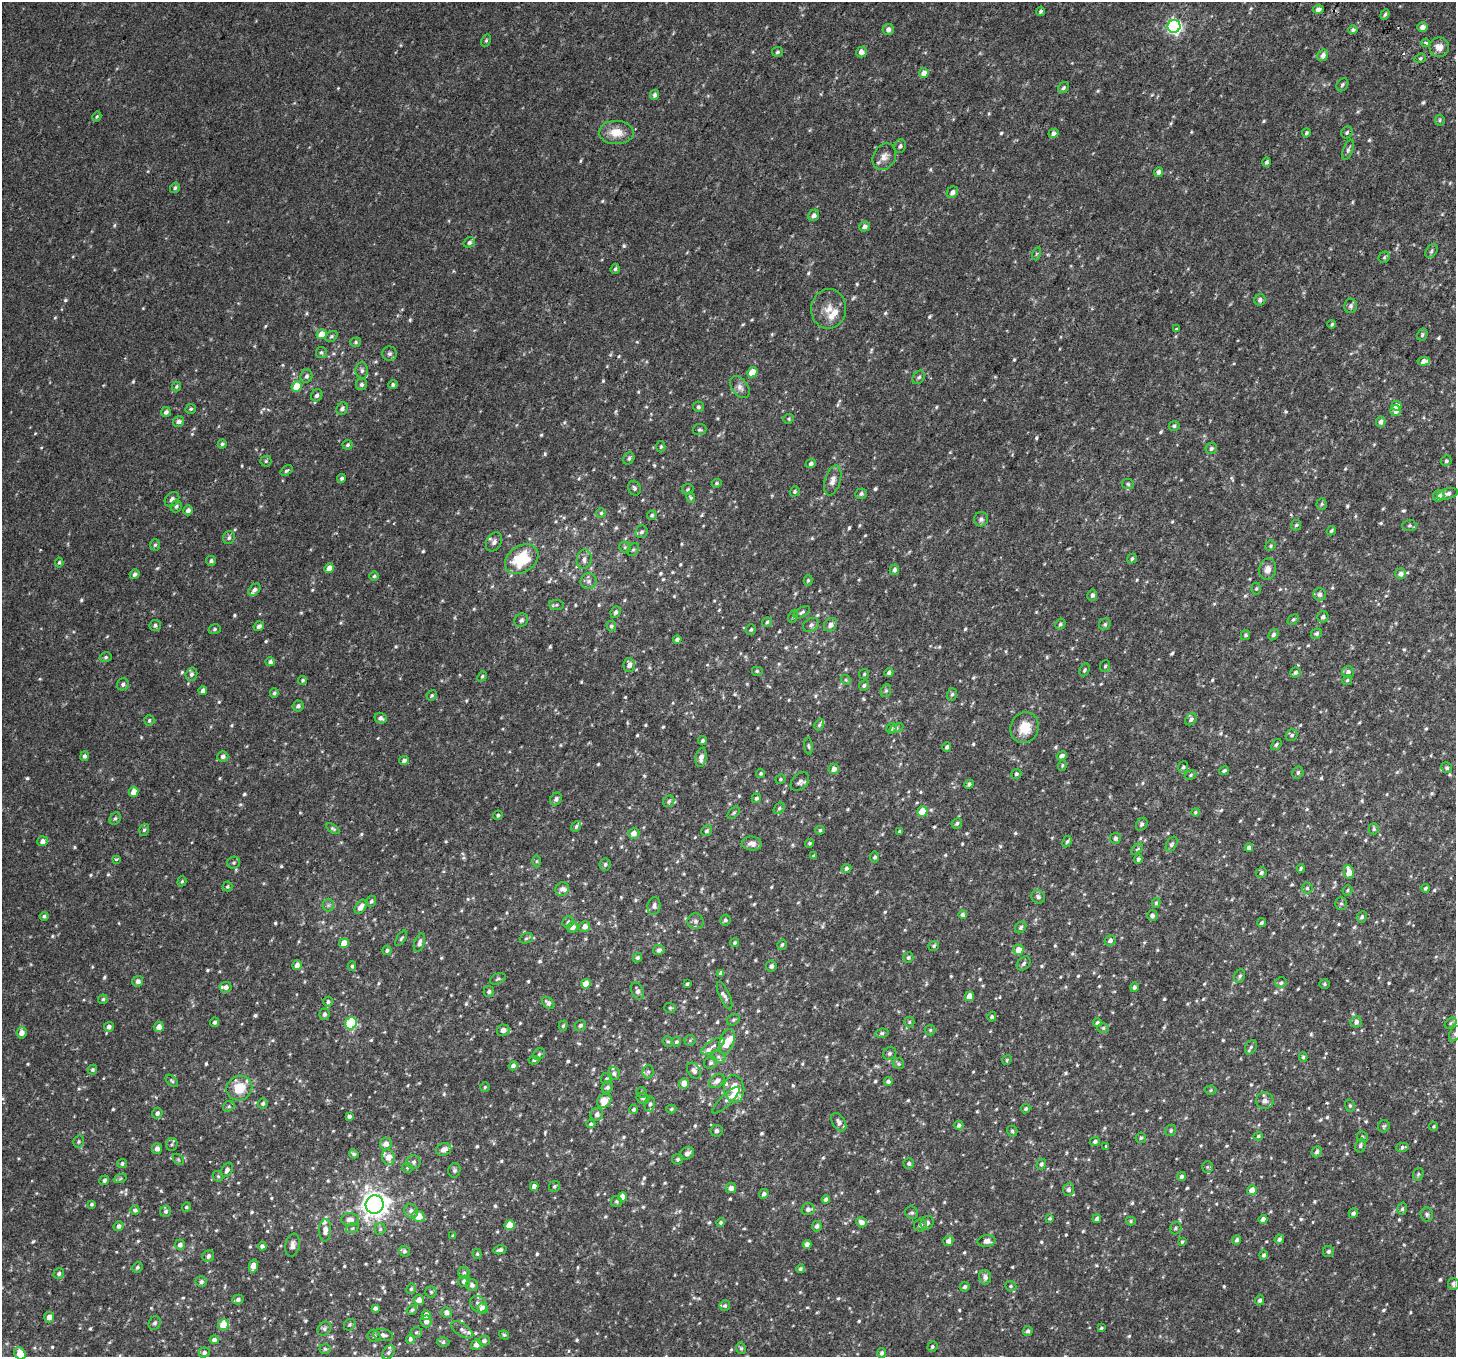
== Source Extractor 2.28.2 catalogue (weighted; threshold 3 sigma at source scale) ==
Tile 10 of 4 x 4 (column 2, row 3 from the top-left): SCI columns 1531-2984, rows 1666-3020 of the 5977 x 6104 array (HDU 1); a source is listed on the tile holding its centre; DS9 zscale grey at full resolution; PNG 1458 x 1359 px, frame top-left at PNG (2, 2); each listed source drawn as its Kron ellipse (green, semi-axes under 4 px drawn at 4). Shown black and unused: <1% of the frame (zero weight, under 2 of 3 exposures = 6% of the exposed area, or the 3 px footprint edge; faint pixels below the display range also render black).
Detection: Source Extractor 2.28.2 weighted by HDU 2 'WHT'; one run over the whole footprint, this tile lists its part. Background 0.0187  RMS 0.0068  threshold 0.0308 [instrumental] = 3 sigma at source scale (4.5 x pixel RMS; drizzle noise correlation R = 1.50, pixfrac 1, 0.0396/0.0396 arcsec/px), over >= 5 px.
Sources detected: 924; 1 cosmic-ray / hot-pixel residue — neither listed nor drawn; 25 inside a brighter listed object's ellipse — not listed separately; of the other 898, all 500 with FLUX_AUTO >= 0.917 (the completeness limit of this list) listed and drawn (398 fainter detections not listed), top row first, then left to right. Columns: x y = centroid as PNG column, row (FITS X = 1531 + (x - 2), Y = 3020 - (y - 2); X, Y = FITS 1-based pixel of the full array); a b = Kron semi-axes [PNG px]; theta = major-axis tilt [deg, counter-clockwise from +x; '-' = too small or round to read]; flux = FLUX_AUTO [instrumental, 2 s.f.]
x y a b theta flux
1318 9 5 4 - 2.9
1041 11 4 4 - 1.6
1385 14 5 4 - 1.2
1174 26 6 6 - 150
1423 27 5 4 - 3
888 30 6 5 - 3.1
1353 30 4 4 - 1.6
486 40 6 4 64 1
1426 43 4 3 - 1.2
1439 47 10 10 - 5
777 52 5 5 - 1.2
861 52 5 5 - 3.5
1323 55 6 5 - 3.7
1420 58 6 4 21 1.2
924 73 5 4 - 5.1
1342 85 7 5 57 1.4
1063 88 6 5 - 1.5
655 95 5 4 - 1.8
97 116 5 4 - 0.96
1440 120 5 5 - 1
616 132 17 11 -2 9.5
1347 132 6 5 - 1.2
1053 133 5 4 - 2.8
1306 133 4 3 - 1.1
900 146 7 5 64 1.6
1348 150 10 5 69 1.9
884 157 14 11 59 5
1267 162 4 4 - 1.5
1158 172 5 4 - 2
175 188 6 4 58 1.2
952 192 6 5 - 2.8
814 215 6 5 - 2.2
864 227 5 5 - 2.8
469 242 6 5 - 1.6
1431 251 8 5 56 1.3
1036 254 7 4 71 0.95
1384 257 6 5 - 1
615 269 5 4 - 1.1
1260 300 6 5 - 2.1
1351 306 7 6 - 1.7
829 309 20 17 86 9
1332 324 4 3 - 0.96
1176 329 3 3 - 1.4
322 334 5 4 - 8.1
1422 335 6 5 - 1.1
331 336 6 5 - 1.2
356 342 5 4 - 1.1
321 352 5 5 - 1.2
390 354 7 7 - 1.8
1424 361 6 4 6 4
362 370 8 6 -87 2.1
752 372 5 5 - 9.9
306 376 7 5 69 1.7
919 377 7 5 50 1.5
362 384 5 5 - 1.6
393 385 5 4 - 1.6
176 386 5 4 - 1.1
297 386 5 5 - 17
740 387 12 8 -53 3
317 395 6 5 - 2.1
1396 406 5 5 - 4.4
698 407 5 5 - 1.3
191 409 5 5 - 1
342 409 6 5 - 1.9
1396 411 5 5 - 3.9
166 412 5 4 - 2.1
789 419 5 5 - 0.97
179 422 6 5 - 2.6
1381 422 5 5 - 2.4
1174 426 5 4 - 1.2
700 430 7 5 8 1.1
222 444 4 4 - 1.3
348 445 5 5 - 1.2
661 447 5 4 - 1
1211 448 6 5 - 1.7
629 458 6 5 - 1.3
266 461 5 5 - 1
1446 461 5 5 - 1.1
811 464 5 4 - 1.6
286 471 6 4 37 1.2
342 478 4 4 - 1.6
833 480 15 8 73 4.1
717 483 5 4 - 0.92
1128 484 6 5 - 1.1
634 488 7 6 - 1.5
687 489 6 5 - 1.1
795 491 5 4 - 1.1
861 494 6 5 - 1.5
1447 494 10 5 16 2.2
1439 496 6 5 - 4.2
691 497 5 4 - 0.93
172 499 8 6 48 2.7
1322 504 5 5 - 1
176 506 6 5 - 1.5
188 510 5 4 - 2.6
601 513 5 5 - 0.95
652 515 5 4 - 1.1
981 519 7 7 - 2
1296 525 5 5 - 1
1409 525 7 5 1 1.3
1331 531 5 4 - 1.1
641 532 6 6 - 1.5
229 538 6 5 - 1.5
494 542 10 7 62 2.6
155 545 5 5 - 0.97
1270 546 5 5 - 0.99
625 547 6 5 - 1.1
633 549 7 5 48 1.2
522 559 18 13 34 28
584 559 10 7 80 2.8
1132 559 5 4 - 1.1
211 561 5 5 - 1.4
59 562 5 4 - 0.98
329 568 5 4 - 5.9
1268 569 11 8 79 4
894 570 5 5 - 1.9
135 574 5 4 - 1.8
1401 574 5 5 - 2.4
374 576 5 4 - 1.1
808 580 5 4 - 0.97
588 581 8 8 - 2.2
1256 589 6 4 88 1
254 590 7 5 46 2
1320 594 6 6 - 2.3
1092 595 5 5 - 1.8
556 605 7 5 -5 1.2
616 612 6 5 - 1.7
802 612 9 5 31 1.4
793 616 6 4 63 0.98
1323 617 6 5 - 2
1293 619 6 4 47 1.1
521 620 7 6 - 1.7
767 622 5 4 - 1
1060 624 6 5 - 1.3
1105 624 6 5 - 1.3
155 625 6 5 - 1.5
811 625 8 6 28 1.8
830 625 7 6 - 3.3
259 626 5 4 - 2
611 626 5 4 - 1.2
215 629 6 5 - 0.96
751 630 5 5 - 1
1316 634 6 5 - 1.4
1246 635 5 4 - 1
1273 635 6 4 56 1.4
677 639 4 4 - 1.6
106 657 6 5 - 1.1
270 662 5 4 - 1.8
629 665 7 5 -86 3.3
1105 666 6 5 - 1.2
1084 670 7 4 65 1.1
757 671 6 5 - 0.92
889 672 4 4 - 1.5
1295 672 5 5 - 1.6
1348 672 6 6 - 2.5
191 674 7 5 73 1.9
864 674 5 5 - 0.92
482 676 5 4 - 1
303 680 5 4 - 1.2
846 680 5 4 - 0.95
1347 680 5 4 - 0.92
123 684 6 5 - 1.8
864 685 5 5 - 1.3
203 690 4 4 - 2.5
886 691 6 5 - 1.1
274 693 5 4 - 1.1
952 694 6 5 - 1.3
432 695 5 5 - 1
298 706 5 5 - 1.8
381 718 6 5 - 2.1
1191 719 6 5 - 1.9
149 720 5 5 - 1.2
819 725 6 4 60 0.95
891 728 5 5 - 1.4
896 728 7 4 25 1.1
1025 728 16 14 65 12
1292 735 6 5 - 1.4
702 741 4 3 - 1.1
1276 744 6 4 52 1.2
809 746 8 4 -85 1
947 747 4 4 - 1.3
84 756 5 4 - 1.8
223 756 5 5 - 1.8
1062 756 5 4 - 2.4
701 757 10 5 81 3.6
404 760 5 4 - 1.9
1062 765 5 4 - 0.93
1183 767 6 5 - 1.1
1447 768 6 5 - 1.3
834 769 5 5 - 3.4
1224 771 5 4 - 1.2
1298 772 6 5 - 1.4
761 773 5 4 - 1.2
1016 774 5 4 - 1.2
1191 775 6 4 28 0.93
781 779 5 4 - 0.95
800 781 11 7 46 2.3
969 784 5 4 - 1.6
134 792 5 4 - 5.5
756 798 5 4 - 1.6
556 799 7 5 56 1.9
669 801 6 5 - 1.3
779 808 6 4 50 1.2
922 812 5 5 - 11
1195 812 4 4 - 0.96
734 813 7 4 45 1
498 815 5 4 - 1.3
115 819 6 5 - 1.3
957 824 5 5 - 1.3
1142 824 7 5 56 1.6
576 826 6 4 51 1.2
333 828 7 4 -32 1.1
1374 829 5 5 - 1.2
144 830 6 4 72 1.2
820 830 4 4 - 0.92
707 831 6 5 - 1.3
900 832 4 3 - 1.2
634 833 6 5 - 3.4
1115 838 5 5 - 1.6
42 841 5 5 - 2.9
1067 841 6 4 61 1.1
809 843 4 4 - 0.92
752 844 10 7 -6 3.7
1172 844 8 5 59 1.3
1249 848 4 4 - 2.9
1137 849 7 4 44 0.97
813 856 4 3 - 0.97
875 857 5 4 - 1.3
116 859 3 3 - 2.1
1138 859 5 4 - 1.3
536 861 6 4 89 0.98
234 863 6 6 - 1.3
605 864 6 5 - 1.5
846 868 5 4 - 1.8
1301 868 4 3 - 0.95
1261 872 5 5 - 1.4
1349 872 7 5 -80 6.6
182 881 5 4 - 0.96
227 886 5 5 - 0.95
1307 888 5 5 - 1.2
1425 888 4 3 - 1.2
562 889 7 6 - 2.5
1348 890 5 5 - 1.1
1038 897 7 6 - 1.9
371 901 5 4 - 1.3
1156 903 5 4 - 1.1
1341 903 6 5 - 1.2
328 905 6 6 - 1.3
654 906 9 6 80 2.4
361 907 8 5 56 4.1
963 914 4 4 - 2.1
1152 915 5 5 - 2
44 916 4 4 - 1.2
1362 917 6 4 62 1.4
725 920 5 5 - 1.5
695 921 8 8 - 2
568 922 6 5 - 1.8
1261 923 4 3 - 1.2
585 926 5 5 - 3.5
573 927 5 5 - 3
1021 927 6 5 - 1.3
401 938 9 4 56 1.1
526 938 7 5 21 1.2
1110 941 5 5 - 2.2
344 943 5 4 - 8.1
419 943 9 5 71 2.4
734 943 4 4 - 1.1
782 945 5 4 - 1
934 946 5 4 - 1.2
387 950 4 4 - 1.4
659 950 6 5 - 1.6
1018 950 5 5 - 6.5
637 958 5 4 - 1.3
908 958 5 5 - 1.2
1024 963 8 6 46 1.5
297 965 5 4 - 3.9
352 966 5 4 - 1
771 966 5 5 - 2.3
721 973 4 4 - 1.9
1240 976 7 5 63 1.4
498 979 8 5 22 1.2
138 981 5 5 - 2.5
1281 983 6 5 - 1.3
586 984 5 4 - 7.8
687 984 4 3 - 1.1
1325 984 5 4 - 0.93
226 987 6 5 - 2.5
1134 987 5 4 - 1.6
637 991 9 6 -68 2.7
489 992 5 5 - 1.5
725 996 15 5 -65 2.5
969 996 5 4 - 7.2
103 999 5 4 - 1.1
328 1002 5 5 - 1.3
548 1003 7 5 -45 2.3
670 1008 6 5 - 1
324 1014 6 5 - 1.7
992 1017 5 4 - 1.7
733 1020 7 5 31 1.2
214 1022 5 4 - 1.6
909 1022 5 5 - 0.99
1356 1022 5 5 - 2.3
351 1023 6 5 - 43
1097 1023 4 4 - 2
1450 1023 7 4 37 1
580 1025 6 5 - 1.5
563 1026 5 4 - 0.96
109 1027 5 5 - 2.4
159 1027 5 5 - 4.5
1103 1028 6 5 - 1.1
503 1030 6 5 - 3.7
930 1030 5 5 - 1
21 1033 6 5 - 3.7
882 1033 6 4 9 1.1
1455 1034 8 5 62 1.5
690 1040 5 5 - 0.93
668 1042 6 4 -52 1
676 1042 5 4 - 1.1
727 1042 13 7 73 11
713 1046 13 5 32 2.6
1251 1047 8 5 61 1.4
890 1053 7 6 - 1.4
539 1054 6 5 - 1.2
718 1057 7 5 -22 1.6
1303 1057 5 4 - 0.94
534 1060 5 4 - 1.1
1007 1060 5 4 - 0.98
711 1063 6 6 - 1.4
898 1064 6 5 - 1.3
513 1066 4 4 - 2.3
92 1070 5 4 - 1.2
694 1071 8 6 -57 2.2
648 1072 6 5 - 1.6
614 1073 6 6 - 1.7
606 1079 5 5 - 1.1
172 1081 7 4 -42 1.1
717 1081 8 6 37 3.4
888 1081 4 4 - 1.9
684 1083 5 5 - 4.8
485 1087 5 4 - 0.92
607 1087 6 5 - 1.7
239 1088 13 12 - 14
734 1089 14 10 -83 9.3
1211 1090 6 4 2 0.97
642 1092 6 5 - 0.96
643 1098 6 5 - 1.4
726 1100 18 5 44 2.1
604 1101 7 6 - 6.3
1265 1101 9 8 - 3.1
263 1104 5 5 - 1.4
650 1104 7 5 78 1.4
229 1106 6 5 - 1
1350 1106 6 5 - 1.2
634 1109 4 4 - 1.3
671 1109 5 4 - 0.92
1026 1109 5 4 - 1.1
157 1113 5 5 - 1.6
597 1114 6 6 - 2.7
349 1116 4 3 - 1.7
839 1122 10 6 -58 2.8
591 1124 4 4 - 1.2
959 1125 4 4 - 1.7
1384 1126 6 6 - 1
1434 1126 5 4 - 0.93
1171 1130 6 5 - 1.1
716 1131 6 6 - 1.6
1012 1131 5 5 - 1
1258 1136 5 4 - 0.93
1362 1137 6 5 - 1.1
1141 1138 5 5 - 1
79 1141 6 5 - 0.95
1095 1141 5 4 - 1.6
386 1144 6 6 - 3.6
172 1145 6 5 - 1.3
1360 1145 7 5 75 1.5
1106 1146 4 3 - 5.2
1402 1147 6 4 13 1.5
157 1149 5 5 - 2.8
444 1149 8 6 21 4
1317 1152 6 5 - 1.9
687 1153 7 6 - 2.8
354 1154 5 4 - 1.3
388 1157 8 6 -79 6.6
178 1159 6 4 -45 0.96
678 1159 5 5 - 1.3
414 1162 7 7 - 1.8
909 1163 5 5 - 1.4
122 1164 5 4 - 1.1
1041 1164 5 4 - 1.5
1207 1167 6 5 - 0.94
407 1168 5 5 - 0.93
227 1170 8 5 60 2
454 1170 7 6 - 1.6
1418 1174 7 5 69 1.2
218 1176 6 4 -42 1
1181 1177 4 4 - 1.7
120 1179 7 4 20 0.96
104 1180 5 4 - 1.5
534 1186 4 4 - 3.7
555 1186 6 5 - 1.1
731 1188 5 5 - 3
1069 1189 6 5 - 2
1252 1190 5 5 - 5.6
764 1194 5 4 - 1.8
622 1197 5 4 - 5.9
826 1199 4 4 - 2.2
616 1201 5 5 - 1.2
92 1204 4 3 - 1.1
375 1204 9 9 - 530
186 1207 5 4 - 1
808 1209 7 6 - 2.7
1402 1209 6 4 74 1.3
135 1210 4 4 - 1.6
165 1211 5 5 - 1.3
411 1211 7 6 - 2.6
912 1213 7 6 - 1.4
1353 1213 5 4 - 1.6
1427 1214 7 6 - 1.5
419 1216 6 5 - 7.2
1050 1218 4 3 - 0.92
1097 1219 4 3 - 2.1
1263 1219 4 4 - 2.6
350 1220 9 6 -5 4.2
1131 1221 5 4 - 0.92
721 1222 4 4 - 1
861 1222 5 5 - 3.2
927 1223 7 6 - 3.2
509 1225 5 5 - 12
920 1225 6 6 - 2.2
119 1226 5 4 - 2
817 1226 5 5 - 2.1
352 1228 6 5 - 1
1176 1228 6 5 - 1.4
380 1229 6 5 - 1.3
325 1230 11 6 86 3.6
453 1236 4 3 - 1
1279 1239 5 4 - 1.9
1237 1240 5 4 - 1.6
948 1241 5 5 - 2.7
987 1241 9 6 5 3.6
1182 1242 4 3 - 0.92
807 1244 4 4 - 2.7
180 1245 5 5 - 2.3
292 1245 11 7 78 3
262 1246 4 4 - 1.9
500 1250 6 4 14 1.6
404 1251 5 5 - 1.3
1328 1252 5 5 - 1.6
477 1254 5 4 - 0.92
1264 1255 4 4 - 1.4
208 1256 6 5 - 1.9
253 1266 7 4 76 4.4
137 1267 5 5 - 1.4
800 1269 4 4 - 1.1
464 1273 6 5 - 1.4
59 1274 6 5 - 1.5
985 1277 7 6 - 2.7
464 1281 5 5 - 2.5
201 1282 5 5 - 1.7
1453 1284 6 5 - 1.8
472 1285 6 6 - 1.6
1011 1286 6 5 - 1.1
965 1287 5 4 - 1.4
411 1289 5 4 - 1.1
431 1292 5 5 - 1.1
238 1299 5 5 - 1.6
419 1300 5 5 - 3.8
1260 1300 5 4 - 1.7
479 1304 9 7 -44 2.8
725 1305 5 5 - 1.1
375 1308 4 3 - 1.7
483 1308 5 5 - 6.1
412 1310 5 4 - 1.1
446 1312 5 5 - 2.7
426 1315 5 4 - 5.6
49 1317 5 5 - 4.4
426 1321 6 5 - 3
155 1323 7 5 61 1.4
223 1325 5 5 - 14
350 1325 6 5 - 1.1
1101 1328 4 3 - 0.96
324 1329 7 6 - 1.7
462 1330 12 6 -34 2.5
1028 1331 5 4 - 1.8
416 1332 6 5 - 1.1
383 1335 10 6 -10 2.5
504 1335 5 4 - 0.96
374 1336 6 5 - 1.4
410 1339 5 4 - 1.6
214 1340 5 4 - 2
484 1341 6 5 - 1.6
443 1342 6 5 - 1.3
476 1344 6 5 - 3.6
932 1347 5 4 - 1.1
741 1348 6 4 -76 1.1
325 1349 5 5 - 1
204 1352 5 5 - 1.7
388 1352 8 5 51 1.4
20 1353 7 5 -54 9.1
881 1353 5 4 - 1.8
Isophote crosses this tile's border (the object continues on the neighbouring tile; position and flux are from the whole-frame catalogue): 2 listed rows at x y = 1455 1034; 20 1353